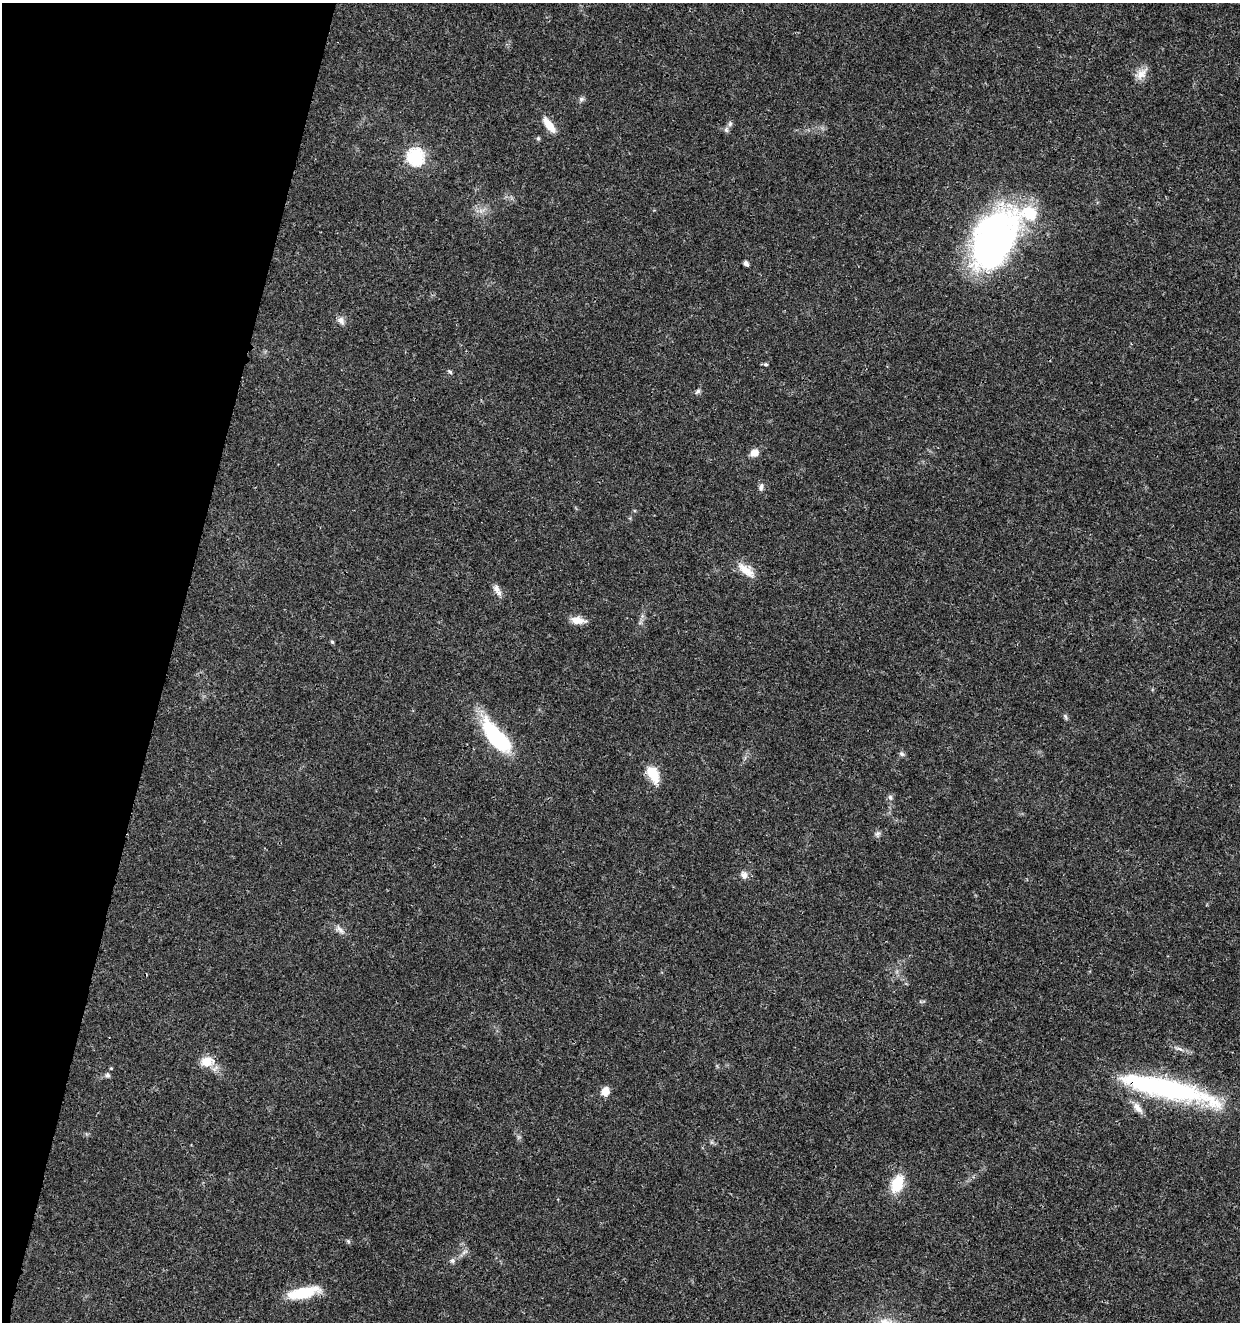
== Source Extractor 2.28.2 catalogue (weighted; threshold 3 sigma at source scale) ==
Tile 9 of 4 x 4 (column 1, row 3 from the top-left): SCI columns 286-1523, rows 1325-2644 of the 5462 x 5297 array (HDU 1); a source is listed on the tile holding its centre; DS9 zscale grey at full resolution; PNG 1242 x 1324 px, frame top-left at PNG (2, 3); no overlay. Shown black and unused: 14% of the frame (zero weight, under 3 of 4 exposures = <1% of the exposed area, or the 3 px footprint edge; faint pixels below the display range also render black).
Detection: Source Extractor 2.28.2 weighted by HDU 2 'WHT'; one run over the whole footprint, this tile lists its part. Background 0.0181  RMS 0.002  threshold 0.00906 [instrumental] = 3 sigma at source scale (4.5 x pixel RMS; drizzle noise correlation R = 1.50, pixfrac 1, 0.0396/0.0396 arcsec/px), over >= 5 px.
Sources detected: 38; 2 inside a brighter listed object's ellipse — not listed separately; the other 36 listed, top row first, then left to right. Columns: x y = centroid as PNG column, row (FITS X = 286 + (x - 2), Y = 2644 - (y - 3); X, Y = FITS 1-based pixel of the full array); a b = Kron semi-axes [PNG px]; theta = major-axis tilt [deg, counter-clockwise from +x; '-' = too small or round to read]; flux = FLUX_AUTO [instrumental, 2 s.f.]
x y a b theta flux
1141 74 18 12 41 2
581 99 7 7 - 0.51
549 125 21 8 -52 2.8
726 130 7 6 - 0.57
538 138 6 5 - 0.31
416 157 8 7 - 51
994 239 61 36 63 79
746 263 5 4 - 0.83
341 321 11 8 -55 1
766 364 6 4 0 0.38
450 372 6 4 -47 0.34
698 391 8 5 43 0.49
754 453 10 8 35 1.7
761 487 10 6 81 0.71
746 570 27 12 -38 3.1
497 589 14 8 -66 1.2
578 620 18 8 -7 2.1
332 642 5 4 - 0.34
1066 717 9 5 -64 0.4
496 738 41 16 -49 19
902 754 7 6 - 0.49
653 774 22 12 -62 4.4
890 797 8 6 -74 0.55
878 834 7 7 - 0.58
744 875 12 8 -65 1
340 930 15 7 -46 1.1
207 1062 17 14 3 3.1
108 1075 7 6 - 0.5
1167 1089 109 20 -13 40
605 1091 10 8 63 2
1138 1108 18 8 -50 1.6
897 1184 22 13 68 5.6
348 1241 7 4 -45 0.32
464 1252 10 5 35 0.62
452 1261 7 5 -44 0.5
303 1293 34 11 13 8.1
Overlapping masked pixels (flux is a lower limit): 2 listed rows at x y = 207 1062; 1167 1089